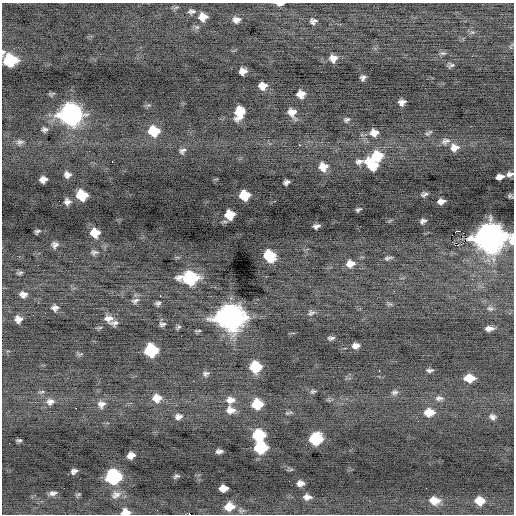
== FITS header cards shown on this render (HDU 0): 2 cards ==
NAXIS1  =                  512 / Axis length
NAXIS2  =                  512 / Axis length

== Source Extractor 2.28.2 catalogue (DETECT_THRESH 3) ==
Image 512 x 512 px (HDU 0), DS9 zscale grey, 1 PNG px = 1 image px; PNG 516 x 516 px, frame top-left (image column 1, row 512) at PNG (2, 3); no overlay
Background -0.272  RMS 0.8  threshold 2.4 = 3 sigma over >= 5 px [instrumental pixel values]
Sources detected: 120; all 120 listed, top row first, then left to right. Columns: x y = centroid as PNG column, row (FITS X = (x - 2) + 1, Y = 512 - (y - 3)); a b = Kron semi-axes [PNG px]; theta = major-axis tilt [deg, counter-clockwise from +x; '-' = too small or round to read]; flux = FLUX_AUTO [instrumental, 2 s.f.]
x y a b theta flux
280 4 7 3 0 230
191 11 9 6 8 160
203 17 9 8 - 540
236 20 7 6 - 250
313 21 6 5 - 180
3 52 7 5 87 140
443 53 8 5 -7 120
472 56 3 2 - 56
333 58 8 7 - 330
10 60 10 8 0 3700
451 65 8 6 13 130
243 71 7 6 - 300
363 78 5 4 - 150
262 86 7 6 - 440
301 94 7 6 - 440
402 102 7 6 - 250
239 112 12 8 74 1200
292 112 10 8 -61 450
70 114 11 10 - 31000
346 120 6 4 13 110
44 129 7 6 - 150
154 131 10 9 - 1600
374 133 10 9 - 430
428 133 11 4 33 110
445 141 13 9 24 280
20 142 12 8 16 220
299 145 2 2 - 240
454 147 11 9 4 470
182 151 9 7 39 180
377 156 10 9 - 1800
112 162 2 2 - 150
372 164 16 9 -25 1900
323 167 8 8 - 590
510 174 9 6 10 190
67 175 8 7 - 260
500 177 7 5 15 310
43 179 7 6 - 350
286 182 6 4 23 160
424 194 8 4 16 140
82 195 9 8 - 1800
244 195 8 7 - 1500
510 196 7 4 -18 100
67 201 7 6 - 220
441 201 7 5 13 270
358 209 5 3 - 84
230 215 8 7 - 1100
423 221 6 4 25 150
316 226 6 4 16 160
37 231 5 3 - 100
459 231 4 2 - 7800
95 233 8 7 - 800
489 238 14 11 -1 75000
55 245 7 7 - 180
459 245 6 2 19 630
94 252 9 6 6 140
269 256 9 8 - 2500
388 258 9 4 13 130
350 264 10 8 12 470
20 273 8 4 14 95
190 278 11 9 -2 6400
23 294 9 7 -7 270
160 296 3 2 - 70
135 301 12 7 21 210
158 303 6 4 6 130
389 304 9 4 -9 100
55 308 8 6 0 220
490 308 9 7 -9 180
311 313 10 7 23 170
108 318 11 9 6 340
230 318 12 11 - 58000
18 319 7 7 - 310
114 323 11 6 8 190
162 324 8 6 5 140
178 327 7 4 48 87
489 328 8 5 4 260
331 338 7 4 4 120
356 346 8 5 7 270
151 350 9 8 - 4100
80 354 8 3 44 65
255 367 8 7 - 2700
429 370 7 4 3 120
379 371 2 2 - 120
206 373 8 6 17 150
469 378 8 6 0 920
313 391 7 5 10 100
394 392 9 7 19 170
157 398 10 9 - 580
439 398 11 7 4 220
230 400 11 9 7 390
50 402 11 9 10 290
101 404 10 9 - 290
257 404 8 7 - 1800
76 408 2 2 - 410
230 410 11 8 1 420
429 412 11 9 1 750
289 413 12 4 8 99
178 417 8 6 16 220
492 417 9 8 - 210
259 435 9 8 - 3100
315 439 9 8 - 4200
19 440 5 3 - 90
9 443 2 2 - 46
260 447 9 8 - 4200
219 451 6 4 8 160
131 455 7 6 - 420
74 471 6 5 - 170
68 474 2 2 - 36
176 476 8 4 22 110
113 477 9 8 - 9400
300 483 7 5 6 270
223 488 8 6 3 550
52 493 10 6 6 230
78 495 8 4 40 89
116 495 15 11 23 440
307 497 10 6 -1 290
434 500 12 9 -8 630
479 501 9 8 - 790
229 507 11 9 11 880
125 512 9 6 1 620
190 514 3 2 - 590
At the frame edge (FLAGS 8, measured only in part): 7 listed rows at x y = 280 4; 3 52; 510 174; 510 196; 489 238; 125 512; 190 514